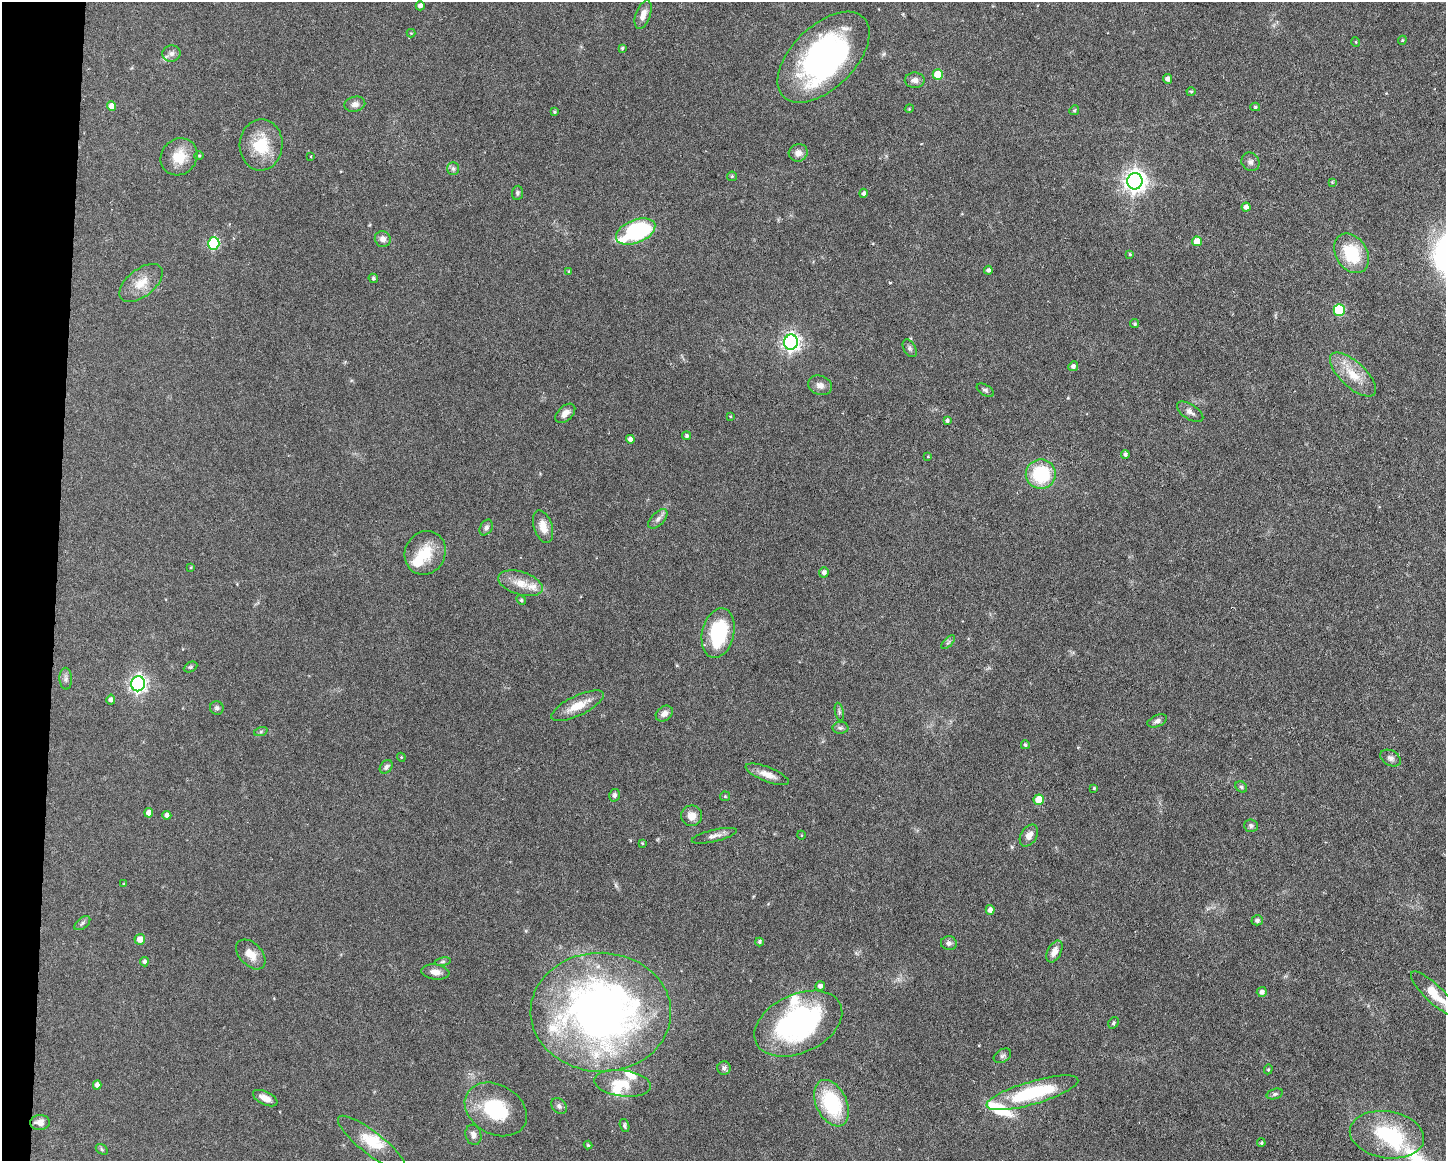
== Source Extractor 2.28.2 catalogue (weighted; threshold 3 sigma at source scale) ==
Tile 7 of 3 x 4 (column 1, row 3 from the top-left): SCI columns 222-1665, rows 1160-2318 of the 4662 x 4637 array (HDU 1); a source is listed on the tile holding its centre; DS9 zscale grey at full resolution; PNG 1448 x 1163 px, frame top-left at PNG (2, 2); each listed source drawn as its Kron ellipse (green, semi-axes under 4 px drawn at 4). Shown black and unused: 4% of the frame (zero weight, under 3 of 6 exposures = <1% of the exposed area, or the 3 px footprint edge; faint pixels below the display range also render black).
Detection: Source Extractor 2.28.2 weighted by HDU 2 'WHT'; one run over the whole footprint, this tile lists its part. Background 0.0934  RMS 0.0049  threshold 0.0202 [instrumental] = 3 sigma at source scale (4.09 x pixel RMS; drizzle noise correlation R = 1.36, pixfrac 0.8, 0.05/0.05 arcsec/px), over >= 5 px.
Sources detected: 144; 5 inside a brighter object's white glare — neither listed nor drawn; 5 inside a brighter listed object's ellipse — not listed separately; the other 134 listed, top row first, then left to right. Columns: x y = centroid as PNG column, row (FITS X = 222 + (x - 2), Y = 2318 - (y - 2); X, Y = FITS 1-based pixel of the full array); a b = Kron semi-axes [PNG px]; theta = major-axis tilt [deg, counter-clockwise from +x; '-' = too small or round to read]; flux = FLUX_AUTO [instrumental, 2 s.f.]
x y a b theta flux
420 6 5 4 - 1.8
643 15 15 7 70 3.7
411 33 4 4 - 0.41
1402 40 4 4 - 0.54
1356 42 5 3 - 0.41
622 48 3 3 - 0.66
171 54 9 8 - 1.9
824 57 56 31 44 120
938 75 5 5 - 14
1167 79 5 4 - 1.6
915 80 10 7 0 2.5
1191 92 4 4 - 0.56
355 104 10 7 11 2.3
111 106 4 4 - 4.3
1255 107 5 4 - 0.65
909 109 4 3 - 0.38
1074 110 5 4 - 0.55
554 112 3 3 - 0.58
261 145 26 21 87 16
798 153 9 8 - 2.8
199 156 4 4 - 0.55
311 156 3 3 - 0.48
179 157 19 17 47 9.9
1250 162 9 8 - 1.6
453 169 6 5 - 1.2
732 176 5 5 - 0.53
1135 181 8 7 - 320
1332 182 4 4 - 0.38
517 193 7 5 82 0.94
864 193 4 4 - 1.3
1246 207 4 4 - 2
636 232 21 11 22 59
383 239 8 7 - 2.4
1197 241 5 5 - 5.7
214 244 6 5 - 38
1352 253 21 15 -57 19
1130 254 3 2 - 0.43
988 270 4 4 - 1.2
569 271 4 3 - 0.59
373 278 5 4 - 0.9
141 283 25 13 39 7.8
1339 310 6 5 - 31
1135 324 5 4 - 0.69
791 342 7 7 - 190
910 348 9 6 -59 1.1
1073 366 5 4 - 1.3
1353 375 29 12 -43 10
820 385 12 9 -20 2.7
985 390 9 5 -31 1.1
1190 412 15 7 -33 2.4
565 413 12 7 43 3
730 416 3 3 - 0.33
947 421 4 4 - 0.87
687 436 4 4 - 0.91
630 439 4 4 - 1.7
1125 455 4 4 - 0.98
928 457 4 2 - 0.31
1041 474 15 15 - 26
658 519 12 6 45 2
543 527 17 9 -72 5.7
486 528 8 6 61 1.3
425 553 22 20 61 13
191 567 4 3 - 0.42
824 572 5 4 - 1.6
520 583 23 11 -17 6.8
521 600 5 4 - 0.58
718 633 25 16 77 31
948 642 9 3 45 0.77
190 667 7 5 26 0.78
66 679 11 6 -88 1.5
138 684 7 7 - 140
111 700 5 4 - 1.6
577 706 29 10 26 8
217 708 7 6 - 1.2
839 712 9 4 -77 0.82
664 714 9 7 37 2.5
1157 721 10 5 22 1.7
840 728 8 6 -1 1.1
261 731 7 4 20 0.76
1025 745 4 4 - 0.76
401 757 4 3 - 0.4
1391 758 11 7 -29 1.9
386 767 7 5 50 1.2
767 774 23 7 -21 4.4
1241 787 6 5 - 0.75
1094 788 3 3 - 0.5
614 795 6 5 - 1.2
725 796 5 4 - 0.53
1039 800 5 5 - 8.8
149 813 4 4 - 3.7
167 815 4 4 - 1.7
692 816 10 10 - 4
1251 826 7 6 - 1.2
801 835 4 3 - 0.35
714 836 23 6 13 2.6
1029 836 12 8 58 3.1
642 843 3 3 - 0.46
124 884 4 3 - 0.45
990 910 5 4 - 2.3
1257 920 6 5 - 1.1
82 923 9 5 39 1.1
140 939 5 5 - 4.2
760 942 4 4 - 0.93
949 943 8 7 - 1.4
1054 952 12 6 63 3.4
251 954 17 11 -46 5.5
144 962 4 4 - 1.1
443 962 8 4 9 0.8
435 972 14 7 -7 3.1
820 986 5 4 - 1.7
1262 992 5 5 - 1.8
1434 994 30 9 -44 12
601 1012 70 59 -1 280
1113 1023 6 5 - 0.77
798 1024 46 29 25 86
1002 1056 9 6 31 1.3
724 1068 6 6 - 1.3
1268 1069 5 4 - 0.52
623 1083 28 13 -7 10
97 1085 4 4 - 2.2
1032 1093 48 11 16 39
1275 1094 8 5 16 0.95
265 1098 13 6 -26 3.8
831 1103 25 15 -65 32
559 1106 9 6 -46 1.4
496 1109 33 24 -29 28
40 1122 9 7 3 3.7
624 1125 7 4 -74 1
473 1135 10 8 -76 2.4
1387 1135 37 23 -9 33
372 1143 42 11 -38 11
1261 1143 4 3 - 0.66
588 1145 4 4 - 0.61
102 1149 6 4 -32 0.76
Isophote crosses this tile's border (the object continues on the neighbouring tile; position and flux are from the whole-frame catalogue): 1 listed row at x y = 1434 994